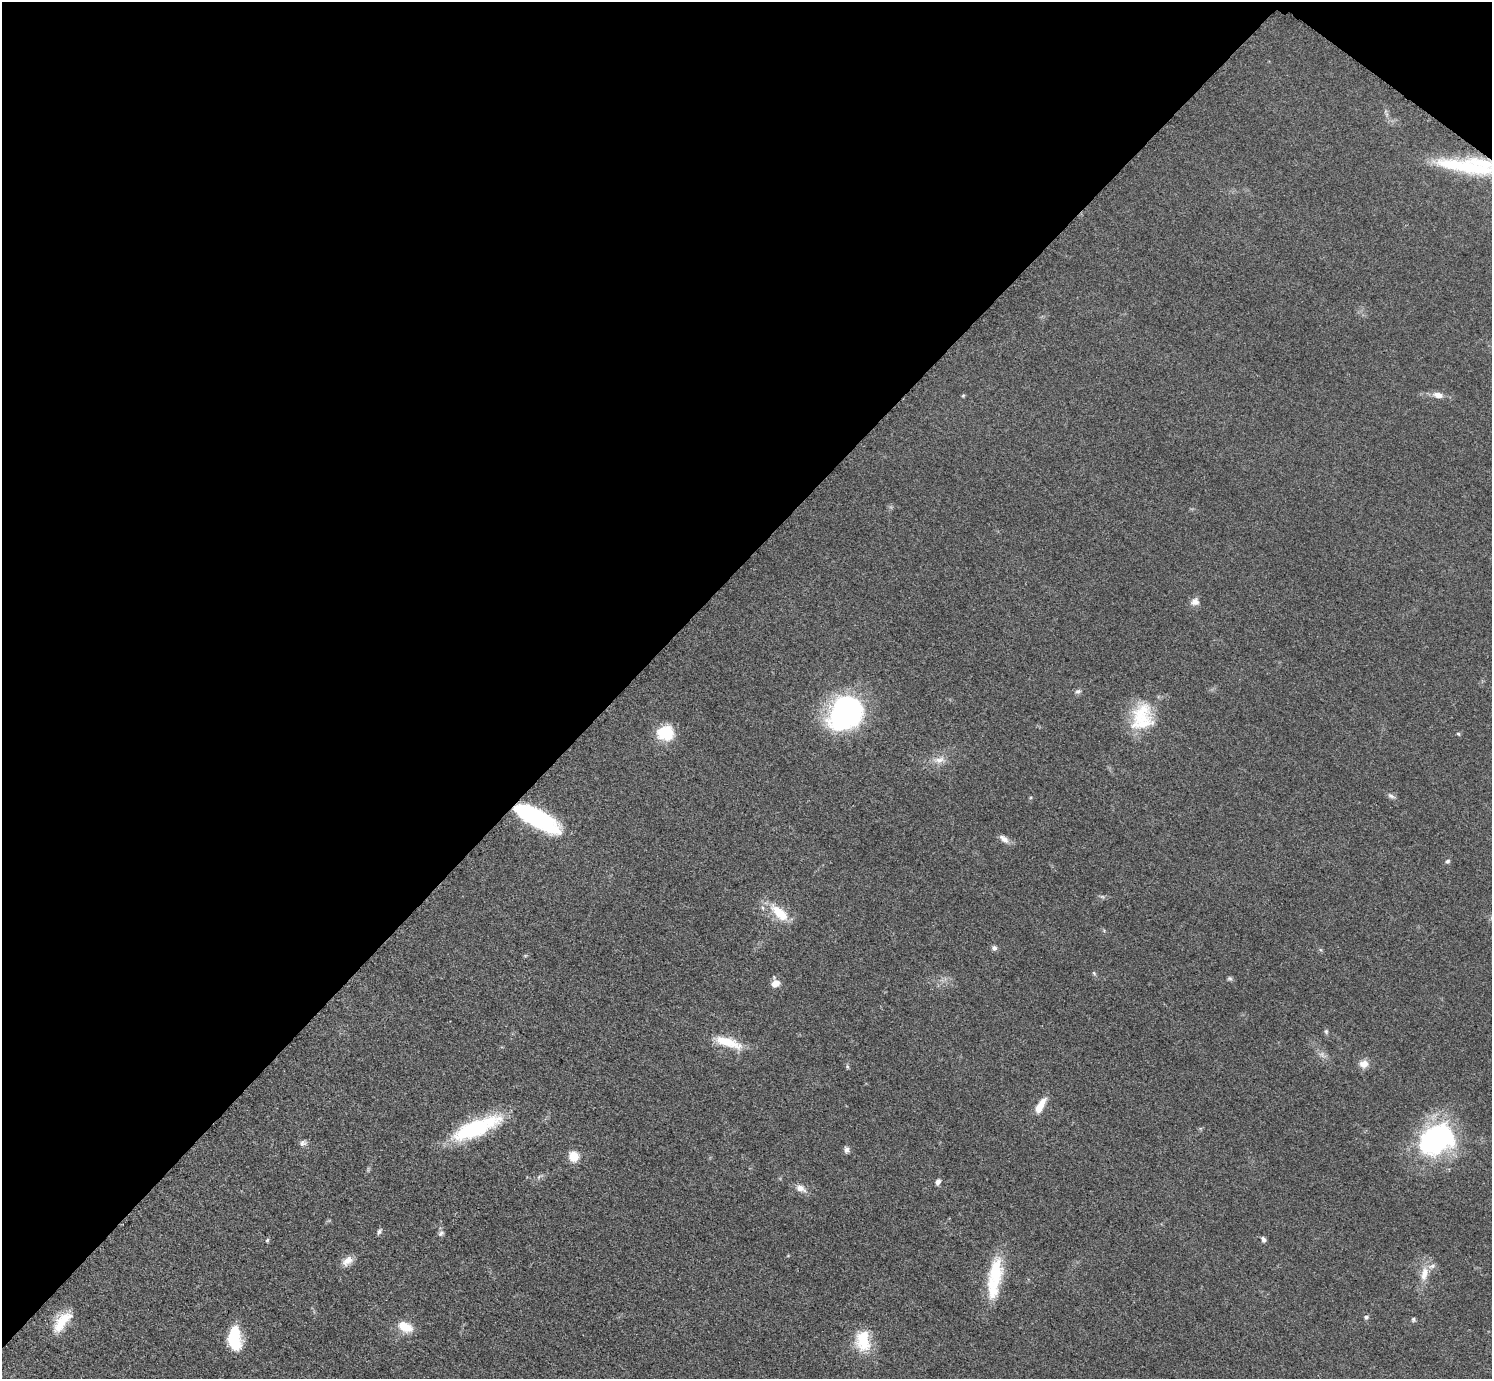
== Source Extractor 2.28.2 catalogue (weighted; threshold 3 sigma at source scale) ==
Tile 2 of 4 x 4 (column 2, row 1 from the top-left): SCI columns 1502-2991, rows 4297-5673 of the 5978 x 5981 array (HDU 1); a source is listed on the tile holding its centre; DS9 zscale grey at full resolution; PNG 1494 x 1381 px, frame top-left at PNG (2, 2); no overlay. Shown black and unused: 43% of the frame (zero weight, under 3 of 5 exposures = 1% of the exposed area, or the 3 px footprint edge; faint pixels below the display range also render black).
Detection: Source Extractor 2.28.2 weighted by HDU 2 'WHT'; one run over the whole footprint, this tile lists its part. Background 0.0533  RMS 0.0058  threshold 0.026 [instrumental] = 3 sigma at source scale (4.5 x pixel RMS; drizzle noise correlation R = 1.50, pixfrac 1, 0.05/0.05 arcsec/px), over >= 5 px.
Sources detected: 52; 1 inside a brighter object's white glare — not listed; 5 inside a brighter listed object's ellipse — not listed separately; the other 46 listed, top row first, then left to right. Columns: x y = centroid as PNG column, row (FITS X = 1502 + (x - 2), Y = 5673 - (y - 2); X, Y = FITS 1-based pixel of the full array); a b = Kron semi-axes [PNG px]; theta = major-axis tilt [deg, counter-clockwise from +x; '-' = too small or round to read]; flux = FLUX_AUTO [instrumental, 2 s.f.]
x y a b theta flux
1467 166 86 20 -9 61
1438 395 13 7 -11 4.4
963 396 5 4 - 0.62
1195 602 12 10 10 3.5
1078 691 8 6 21 1.6
847 711 44 28 50 110
1141 715 39 24 59 27
665 733 19 17 10 19
1458 734 5 4 - 0.73
939 760 19 9 3 5.5
1391 796 11 6 -27 1.8
537 818 46 15 -29 76
1004 839 15 7 -38 3.5
1448 861 6 5 - 1.2
1102 896 7 4 -19 1.1
779 913 28 12 -42 15
994 948 7 6 - 1.7
1094 973 6 5 - 0.85
1230 978 7 5 -34 1.1
775 983 9 8 - 6
1326 1031 7 5 -75 1.1
728 1042 38 11 -18 15
1322 1055 11 7 -39 2.6
1364 1064 9 8 - 6
847 1066 6 4 -72 0.83
1039 1108 16 10 60 6
476 1128 53 16 23 56
1437 1139 42 30 33 96
303 1143 10 7 26 2.1
846 1150 8 6 -75 2.1
573 1156 11 10 - 8.7
938 1182 8 6 74 2.1
800 1188 15 9 -33 4.5
379 1231 8 5 60 1.4
441 1233 9 7 39 1.7
1263 1239 7 5 -51 1.9
267 1240 6 4 65 0.87
347 1261 15 9 37 5.3
995 1274 49 16 79 29
1424 1274 21 10 79 8.3
1366 1317 6 6 - 1.3
1413 1319 6 5 - 1
62 1322 30 12 51 16
405 1327 18 10 -24 11
235 1338 22 11 -87 31
863 1340 25 16 -84 20
Overlapping masked pixels (flux is a lower limit): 2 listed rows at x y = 1467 166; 537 818
Isophote crosses this tile's border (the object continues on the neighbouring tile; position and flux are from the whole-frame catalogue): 1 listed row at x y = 1467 166